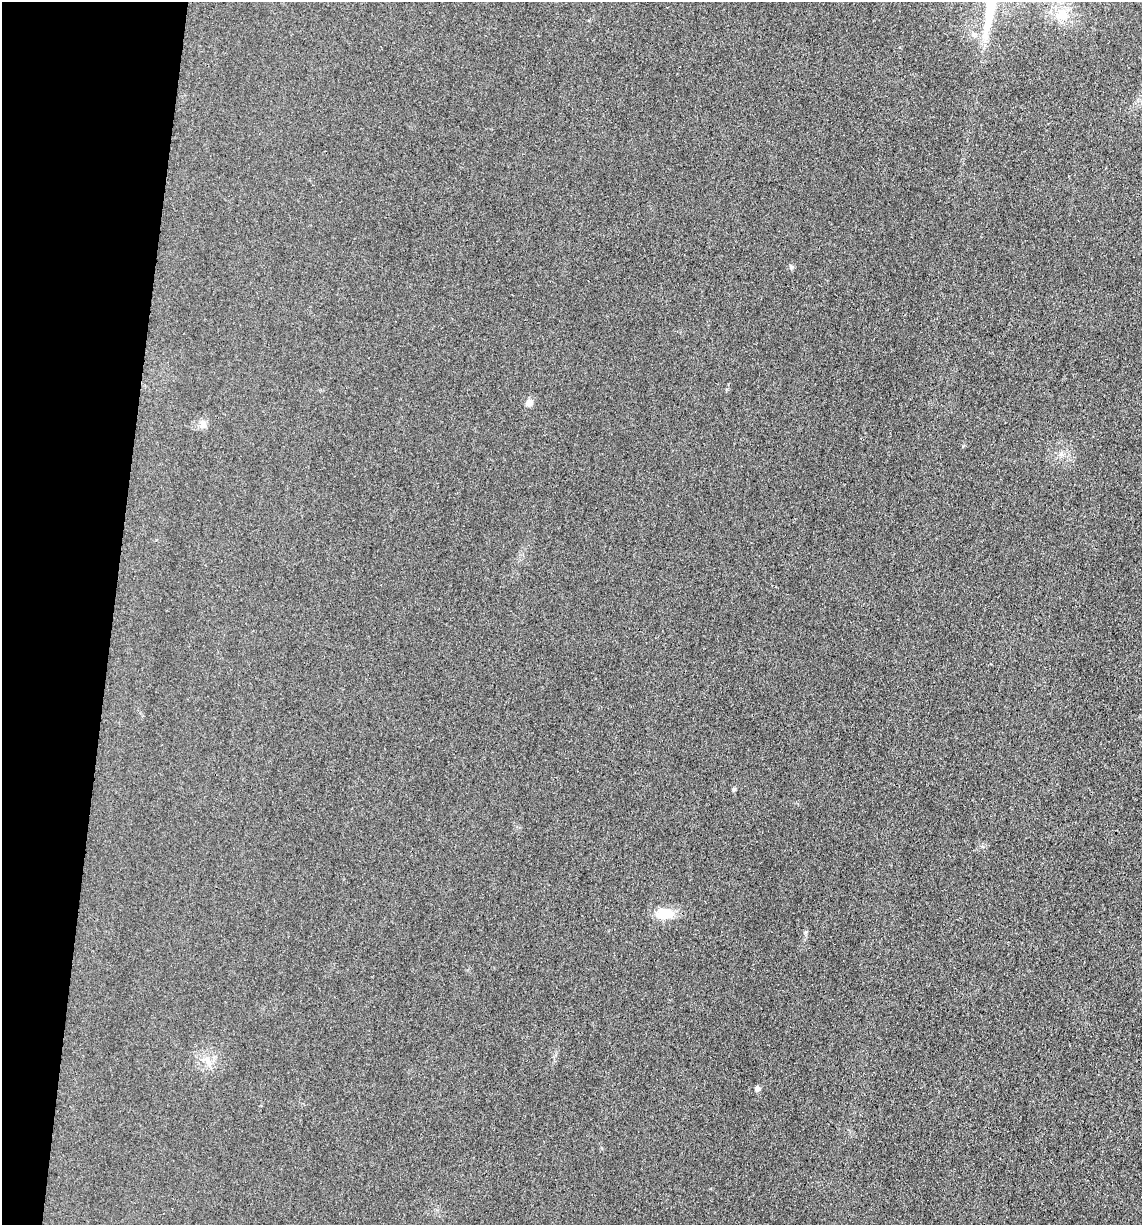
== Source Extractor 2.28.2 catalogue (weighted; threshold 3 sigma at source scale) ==
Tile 9 of 4 x 4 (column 1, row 3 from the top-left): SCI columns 248-1387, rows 1231-2453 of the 4933 x 4909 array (HDU 1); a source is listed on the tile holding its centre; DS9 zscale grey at full resolution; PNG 1144 x 1227 px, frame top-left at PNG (2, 2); no overlay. Shown black and unused: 10% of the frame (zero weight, under 3 of 4 exposures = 1% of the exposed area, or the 3 px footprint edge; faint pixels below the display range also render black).
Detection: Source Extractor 2.28.2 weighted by HDU 2 'WHT'; one run over the whole footprint, this tile lists its part. Background 0.0386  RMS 0.0057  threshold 0.0259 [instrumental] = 3 sigma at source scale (4.5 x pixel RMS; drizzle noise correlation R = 1.50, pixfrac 1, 0.05/0.05 arcsec/px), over >= 5 px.
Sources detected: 9; all 9 listed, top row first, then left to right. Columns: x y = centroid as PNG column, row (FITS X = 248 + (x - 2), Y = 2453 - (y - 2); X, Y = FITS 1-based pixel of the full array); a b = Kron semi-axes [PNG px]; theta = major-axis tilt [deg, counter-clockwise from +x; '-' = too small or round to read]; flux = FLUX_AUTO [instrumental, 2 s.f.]
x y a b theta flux
1062 14 16 14 31 11
791 267 6 6 - 1.1
529 403 10 8 46 2.7
203 424 12 8 -65 2.9
1061 454 7 4 71 1.2
733 789 5 4 - 1
665 914 21 12 1 13
208 1061 12 7 -62 3.5
757 1089 6 5 - 2